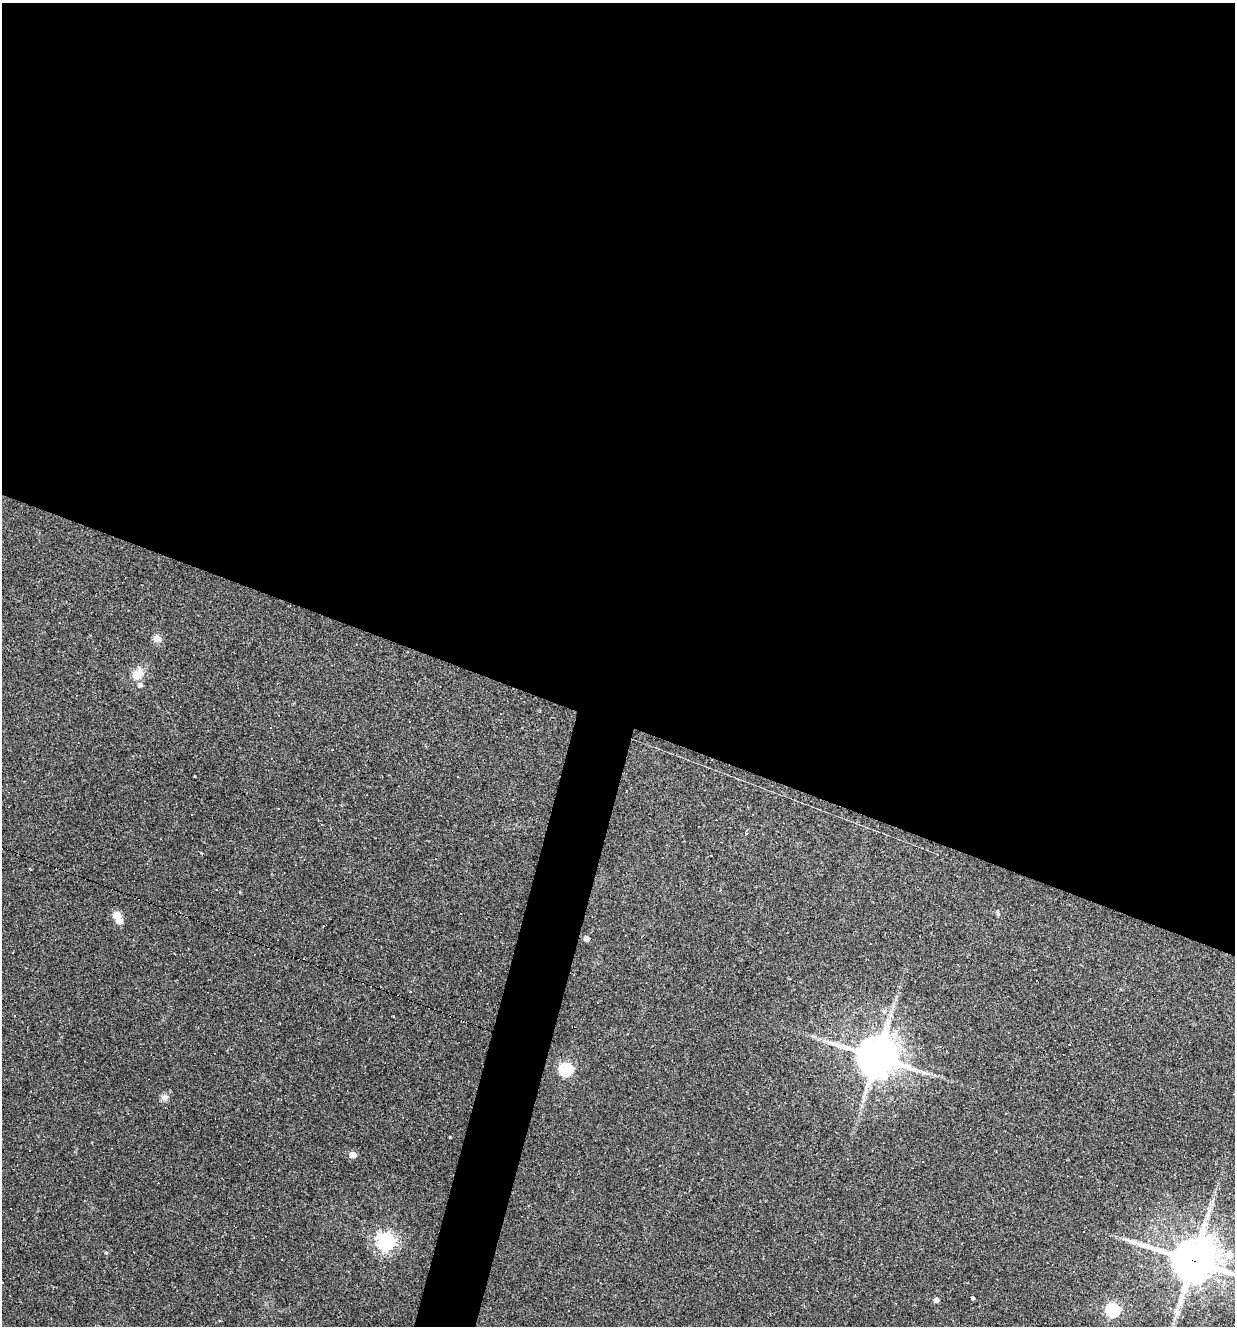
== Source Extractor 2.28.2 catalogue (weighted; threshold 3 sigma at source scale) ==
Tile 3 of 4 x 4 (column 3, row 1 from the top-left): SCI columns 2592-3824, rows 3972-5295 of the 5310 x 5295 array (HDU 1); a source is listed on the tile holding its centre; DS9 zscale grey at full resolution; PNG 1237 x 1328 px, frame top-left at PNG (2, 3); no overlay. Shown black and unused: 57% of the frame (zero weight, under 2 of 3 exposures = <1% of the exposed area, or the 3 px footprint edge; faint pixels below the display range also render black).
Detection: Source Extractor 2.28.2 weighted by HDU 2 'WHT'; one run over the whole footprint, this tile lists its part. Background 0.108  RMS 0.0078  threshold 0.0349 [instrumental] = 3 sigma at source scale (4.5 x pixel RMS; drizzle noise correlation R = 1.50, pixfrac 1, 0.05/0.05 arcsec/px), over >= 5 px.
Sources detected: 43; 15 cosmic-ray / hot-pixel residue — not listed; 1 inside a brighter listed object's ellipse — not listed separately; the other 27 listed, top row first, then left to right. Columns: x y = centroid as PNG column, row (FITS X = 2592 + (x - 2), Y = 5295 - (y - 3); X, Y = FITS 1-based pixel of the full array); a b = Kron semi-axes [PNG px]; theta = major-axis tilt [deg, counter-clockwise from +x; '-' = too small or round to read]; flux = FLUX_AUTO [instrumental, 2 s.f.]
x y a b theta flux
157 639 9 8 - 4.6
137 674 17 12 52 10
332 750 3 2 - 0.81
278 809 3 2 - 0.51
746 833 4 2 - 0.6
998 913 7 3 -82 1.1
117 915 5 5 - 18
119 921 5 5 - 6.4
586 938 5 4 - 4.1
884 1011 7 5 45 1.7
393 1016 2 2 - 0.76
888 1023 11 9 49 5.6
815 1037 6 6 - 1.9
877 1057 14 12 -19 2000
566 1069 6 6 - 100
165 1097 8 8 - 2.8
450 1137 3 2 - 0.54
352 1155 5 4 - 9.7
386 1242 7 7 - 330
106 1252 5 3 - 0.73
1229 1255 15 11 81 9.3
282 1260 2 2 - 0.65
1193 1261 17 14 -14 2400
972 1298 5 3 - 6.4
936 1300 5 4 - 3.5
1112 1310 6 6 - 140
1177 1312 12 8 -56 4
Overlapping masked pixels (flux is a lower limit): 1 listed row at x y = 1193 1261
Isophote crosses this tile's border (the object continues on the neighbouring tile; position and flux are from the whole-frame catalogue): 1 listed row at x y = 1193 1261